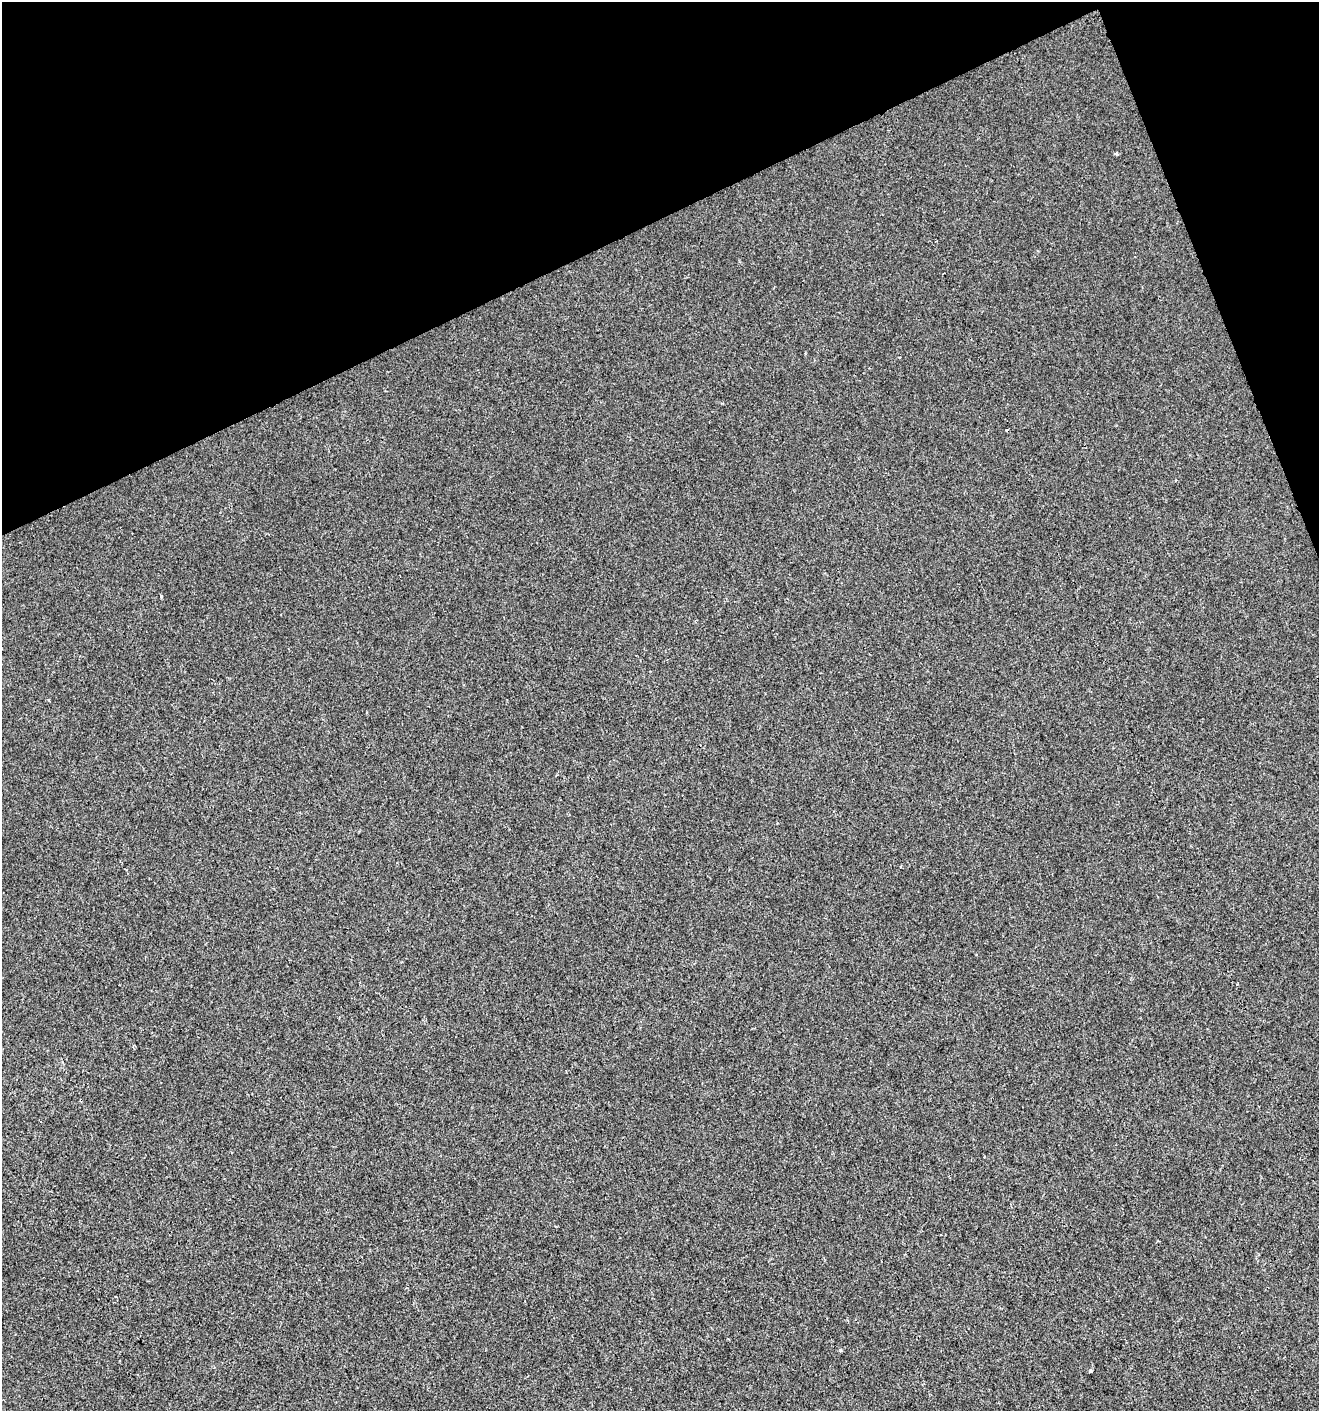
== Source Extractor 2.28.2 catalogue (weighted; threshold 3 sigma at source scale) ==
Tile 3 of 4 x 4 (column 3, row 1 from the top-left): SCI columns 2719-4035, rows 4229-5637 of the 5495 x 5637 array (HDU 1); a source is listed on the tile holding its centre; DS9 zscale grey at full resolution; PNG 1321 x 1413 px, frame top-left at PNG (2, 2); no overlay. Shown black and unused: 19% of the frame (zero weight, under 2 of 3 exposures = <1% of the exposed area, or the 3 px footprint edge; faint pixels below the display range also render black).
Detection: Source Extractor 2.28.2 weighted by HDU 2 'WHT'; one run over the whole footprint, this tile lists its part. Background 0.00269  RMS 0.0048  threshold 0.0217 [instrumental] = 3 sigma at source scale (4.5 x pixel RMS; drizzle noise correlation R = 1.50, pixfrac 1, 0.0396/0.0396 arcsec/px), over >= 5 px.
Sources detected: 3; all 3 listed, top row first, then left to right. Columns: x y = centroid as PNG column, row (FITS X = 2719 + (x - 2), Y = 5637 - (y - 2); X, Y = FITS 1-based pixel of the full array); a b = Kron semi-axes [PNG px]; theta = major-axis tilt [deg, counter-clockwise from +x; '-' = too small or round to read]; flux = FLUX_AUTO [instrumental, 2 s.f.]
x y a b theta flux
161 596 3 3 - 0.97
840 1351 5 4 - 0.55
1090 1371 4 3 - 1.7